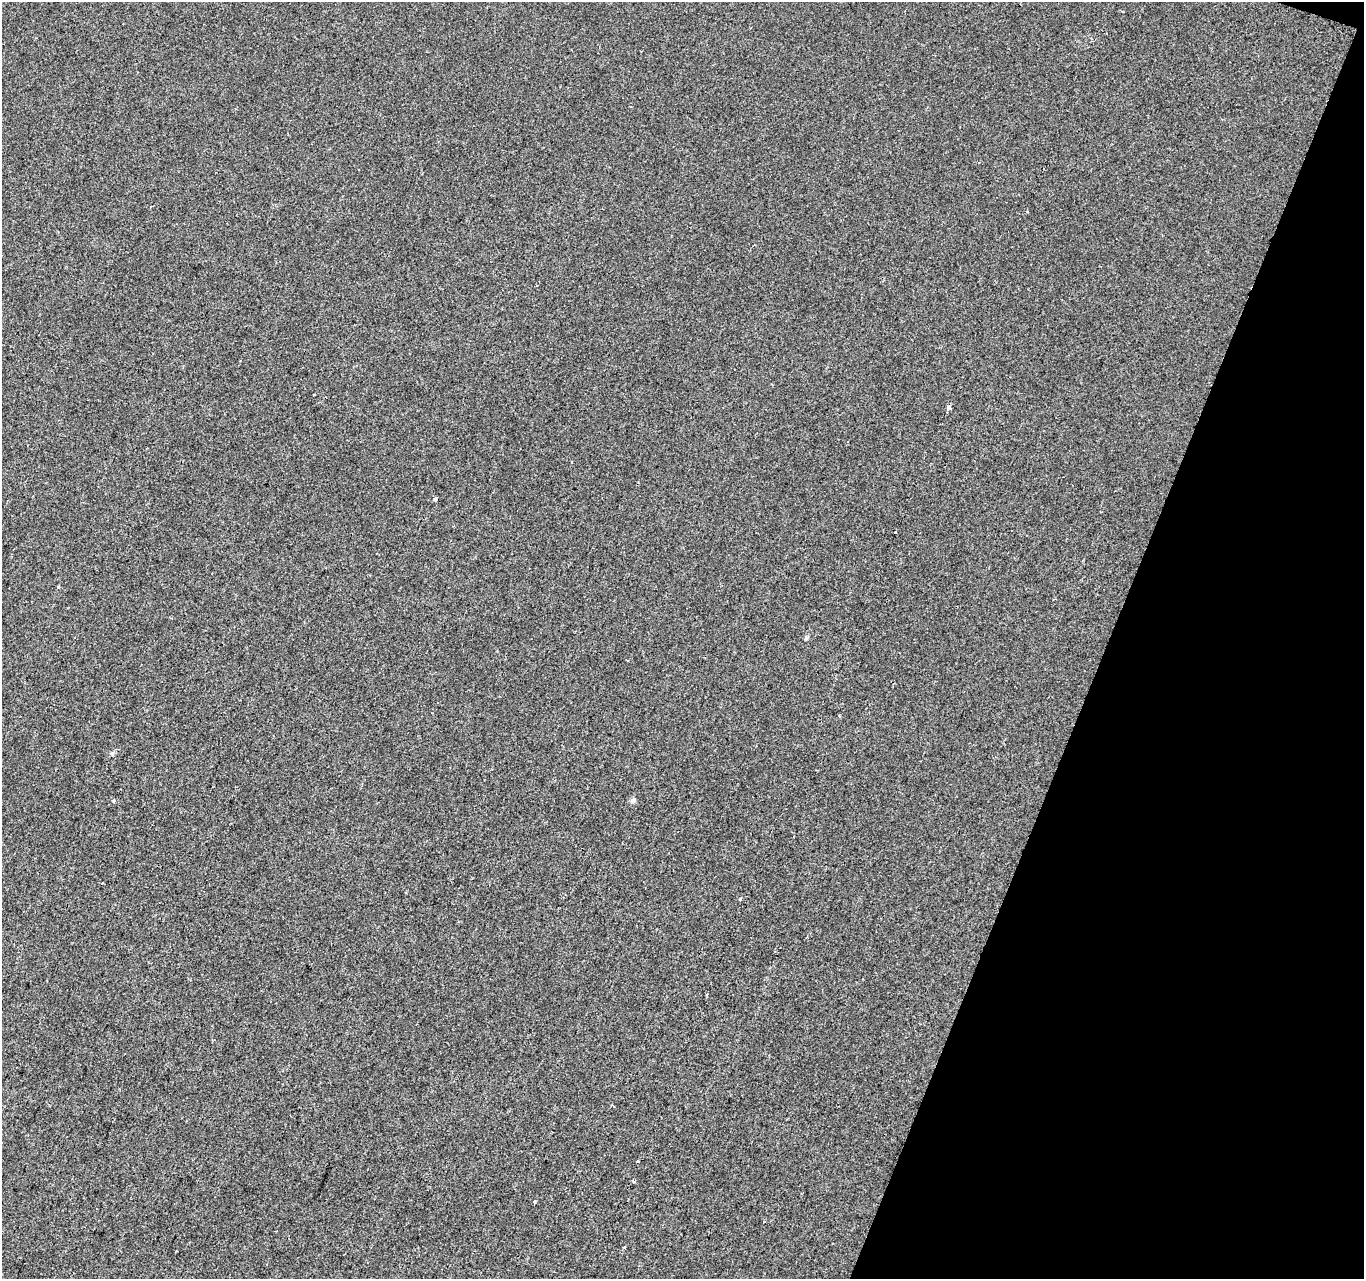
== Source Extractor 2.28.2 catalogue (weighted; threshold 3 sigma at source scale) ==
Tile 8 of 4 x 4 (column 4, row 2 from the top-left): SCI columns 4092-5453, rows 2833-4109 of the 5453 x 5600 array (HDU 1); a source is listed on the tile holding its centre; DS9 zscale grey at full resolution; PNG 1366 x 1281 px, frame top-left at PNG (2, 2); no overlay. Shown black and unused: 19% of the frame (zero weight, under 2 of 3 exposures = <1% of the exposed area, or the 3 px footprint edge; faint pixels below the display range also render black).
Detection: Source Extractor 2.28.2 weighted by HDU 2 'WHT'; one run over the whole footprint, this tile lists its part. Background 3.38e-04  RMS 0.0042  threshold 0.0188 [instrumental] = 3 sigma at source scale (4.5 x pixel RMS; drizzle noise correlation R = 1.50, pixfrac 1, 0.0396/0.0396 arcsec/px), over >= 5 px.
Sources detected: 16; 1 cosmic-ray / hot-pixel residue — not listed; the other 15 listed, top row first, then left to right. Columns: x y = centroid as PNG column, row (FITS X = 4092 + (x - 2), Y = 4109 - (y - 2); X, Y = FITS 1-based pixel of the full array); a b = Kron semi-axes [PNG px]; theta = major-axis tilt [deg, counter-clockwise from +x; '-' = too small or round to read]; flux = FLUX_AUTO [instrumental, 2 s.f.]
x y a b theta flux
1027 212 3 3 - 0.87
948 407 4 3 - 4.3
435 499 3 3 - 1.2
895 533 3 3 - 1.5
59 587 4 4 - 0.49
806 638 6 4 20 0.51
839 716 3 2 - 0.66
112 754 5 4 - 0.99
633 800 5 5 - 1.7
114 801 3 3 - 1.3
740 899 4 3 - 0.39
707 995 4 2 - 0.39
634 1181 3 3 - 0.85
535 1202 3 3 - 1.9
624 1247 3 3 - 0.44